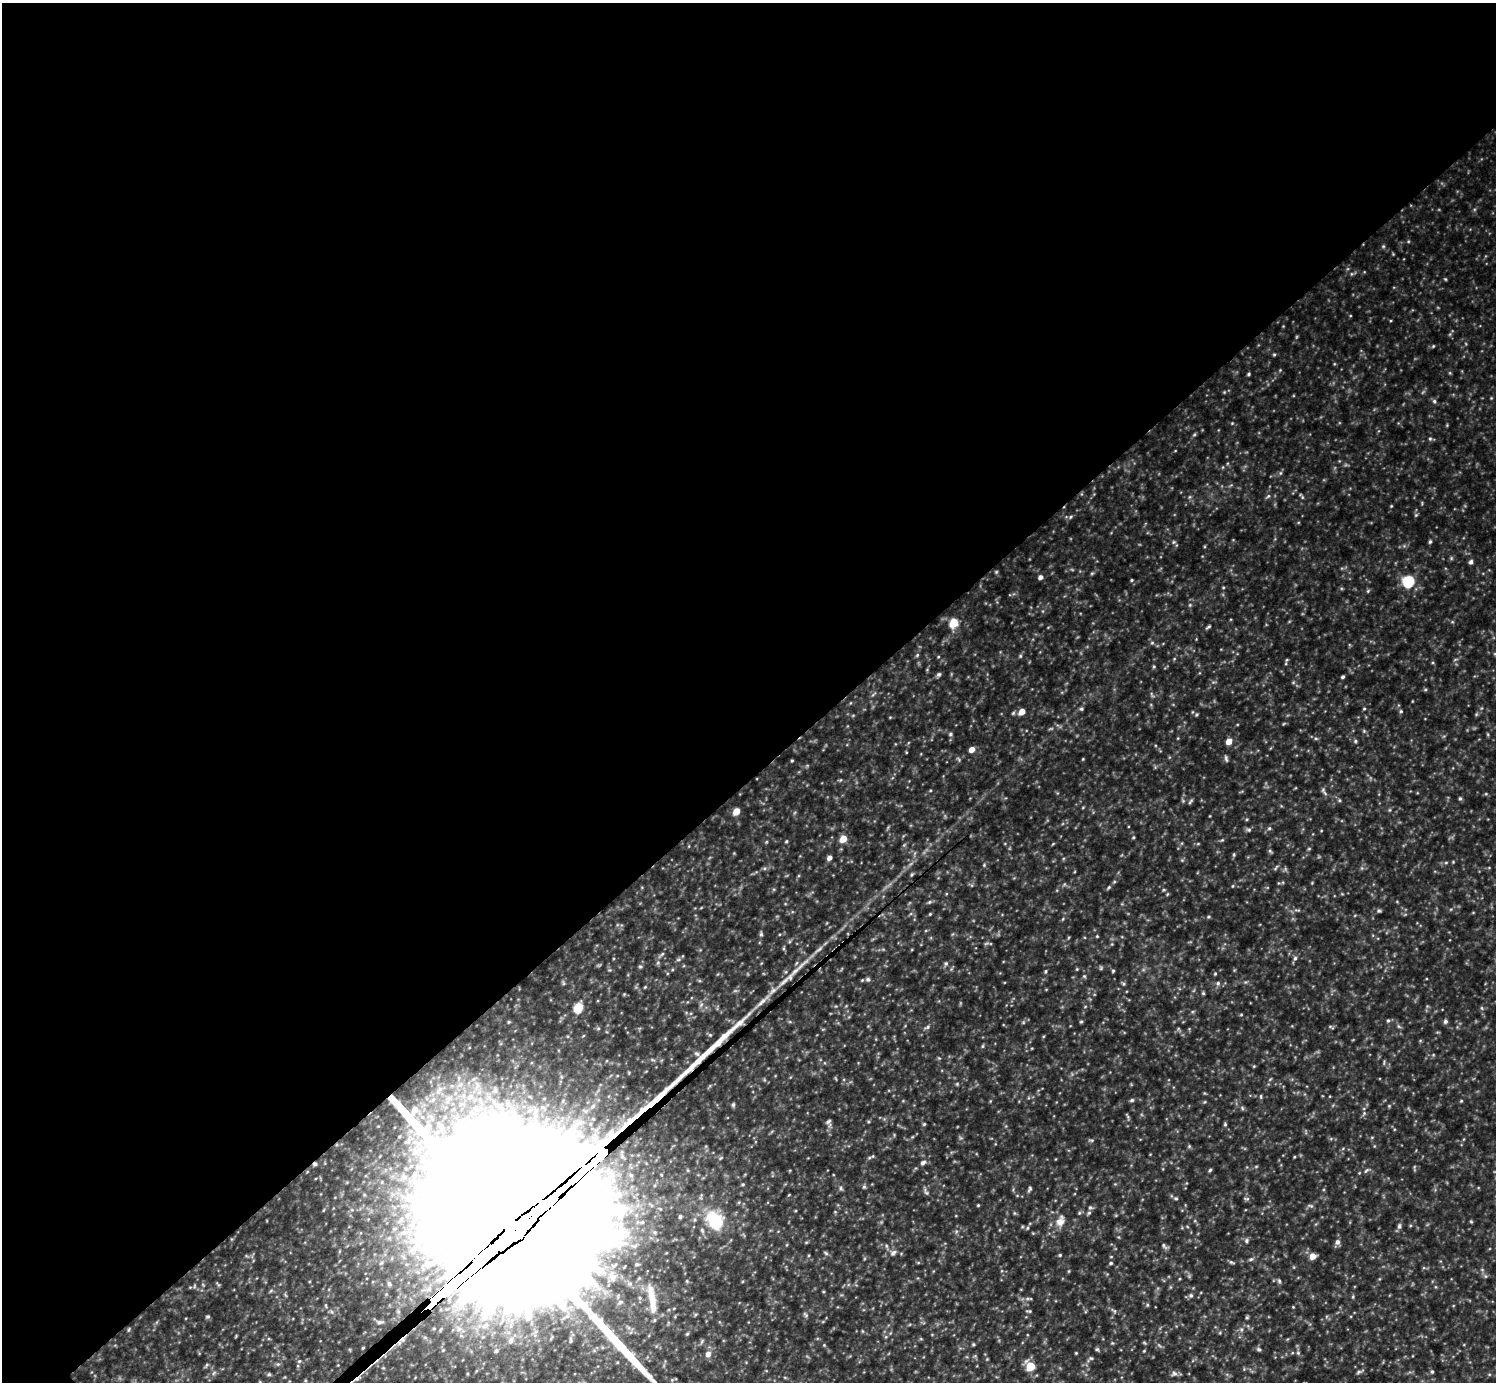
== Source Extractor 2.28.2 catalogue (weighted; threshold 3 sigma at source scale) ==
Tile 2 of 4 x 4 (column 2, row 1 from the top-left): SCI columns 1497-2990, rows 4441-5820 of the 5978 x 5977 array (HDU 1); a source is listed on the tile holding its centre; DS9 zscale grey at full resolution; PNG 1498 x 1384 px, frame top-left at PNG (2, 3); no overlay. Shown black and unused: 57% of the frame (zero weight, under 3 of 5 exposures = <1% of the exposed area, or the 3 px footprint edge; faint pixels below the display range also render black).
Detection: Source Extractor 2.28.2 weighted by HDU 2 'WHT'; one run over the whole footprint, this tile lists its part. Background 0.241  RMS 0.02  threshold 0.0883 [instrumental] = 3 sigma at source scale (4.5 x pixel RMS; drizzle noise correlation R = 1.50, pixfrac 1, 0.05/0.05 arcsec/px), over >= 5 px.
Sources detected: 196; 1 too faint to see at this stretch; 1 inside a brighter object's white glare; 1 long thin detection or spike segment (spike, bleed or trail) — not listed; the other 193 listed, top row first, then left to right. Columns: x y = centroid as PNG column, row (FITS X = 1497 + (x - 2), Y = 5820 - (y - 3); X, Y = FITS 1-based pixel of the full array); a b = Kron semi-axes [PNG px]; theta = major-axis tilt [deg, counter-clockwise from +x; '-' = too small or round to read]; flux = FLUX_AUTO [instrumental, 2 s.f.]
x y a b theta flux
1383 246 5 4 - 2.4
1445 279 4 3 - 2
1433 346 5 4 - 2.2
1274 355 5 4 - 2.3
1280 370 4 4 - 1.6
1249 374 5 4 - 2.6
1434 401 5 5 - 3.7
1232 423 4 4 - 1.7
1430 439 5 5 - 3.1
1280 473 6 4 70 2.9
1268 496 6 5 - 3.3
1302 497 6 4 -72 2.4
1391 506 4 3 - 1.7
1416 515 5 5 - 2.5
1070 517 5 3 - 2.3
1174 542 5 5 - 3.1
1430 542 6 4 63 3.1
1471 562 5 5 - 5
996 572 5 4 - 2.2
1092 573 6 3 18 2.4
1040 577 5 5 - 7.6
1132 580 4 4 - 2.1
1408 581 6 6 - 180
1368 591 5 4 - 2.4
954 623 6 5 - 61
1208 627 8 3 32 3
1152 643 6 4 0 2.7
917 655 6 4 46 2.6
1020 656 6 4 90 2.5
938 657 4 3 - 1.6
1286 660 5 3 - 1.9
1154 666 4 4 - 2.3
939 674 7 5 42 4
1342 677 4 3 - 3.4
1425 690 5 3 - 2.2
1081 709 5 4 - 3.1
1364 709 4 4 - 2
1401 711 5 4 - 2.6
1022 712 6 5 - 22
1476 714 5 4 - 2.2
950 734 5 4 - 3.4
1229 741 6 5 - 17
1355 741 5 4 - 2.8
972 749 5 5 - 16
1226 758 9 4 -77 4
1083 759 4 3 - 1.6
792 761 4 3 - 2.1
930 791 5 3 - 1.8
1325 793 11 4 -56 4.6
1486 794 5 4 - 2.1
1460 798 5 4 - 3
1339 800 5 4 - 2.6
1190 802 7 4 46 3.2
736 811 5 4 - 32
1269 828 5 4 - 3.1
1249 830 7 5 0 4.2
1133 837 5 4 - 2.2
843 839 6 5 - 27
1222 840 4 4 - 2.1
786 841 4 4 - 2.1
1309 849 5 3 - 2
1270 851 6 4 -45 2.9
1234 854 6 3 90 2.4
829 858 5 4 - 8.9
1446 862 6 3 20 2.5
1453 862 4 4 - 1.7
984 865 4 4 - 2
912 875 6 4 46 2.6
1233 886 5 3 - 1.7
1109 887 5 4 - 2.6
929 902 7 4 27 3.5
1379 911 5 5 - 3.5
930 914 4 3 - 1.9
1209 917 5 4 - 2.6
761 934 5 5 - 3.2
1097 936 4 4 - 1.8
1295 958 5 5 - 4
658 962 6 3 20 2.6
946 964 6 5 - 3.6
640 967 5 5 - 2.8
1077 969 5 4 - 1.9
1046 971 5 3 - 2.3
1113 971 5 4 - 2.4
1215 974 4 4 - 2.1
1084 976 5 4 - 2.3
868 979 6 6 - 4.8
563 983 6 4 -71 2.7
1218 983 7 5 -70 3.8
1124 984 6 4 -37 2.9
1203 993 5 4 - 2.4
763 1001 18 6 44 15
578 1007 6 5 - 94
1482 1008 6 3 -71 2.3
1241 1015 5 3 - 1.7
1388 1020 5 4 - 2.8
1445 1021 6 5 - 4.5
509 1022 4 4 - 2.2
1081 1022 5 4 - 2.4
1398 1026 6 4 -70 3
927 1027 9 5 25 4.3
1331 1027 8 3 -26 2.3
983 1046 6 4 71 2.2
1261 1096 6 3 90 2.4
470 1097 9 8 - 12
433 1100 7 6 - 6
1132 1100 5 4 - 3.6
1461 1101 4 3 - 1.9
461 1104 7 6 - 7.4
1389 1106 5 4 - 2.1
1242 1108 6 4 -71 2.6
453 1109 7 4 19 4.2
1364 1113 6 4 47 3
502 1122 14 7 -85 17
828 1122 11 7 -80 6.5
924 1124 5 4 - 2.3
1225 1124 6 4 -71 2.7
441 1128 16 7 90 22
1372 1137 5 3 - 1.9
1091 1140 6 4 -17 2.5
1189 1146 5 5 - 2.6
873 1156 6 4 71 2.7
1294 1157 4 3 - 1.7
923 1163 7 5 33 6.1
315 1164 5 4 - 3.8
1256 1166 5 3 - 2.1
1210 1170 5 4 - 2.7
1366 1170 9 3 40 3.4
864 1187 6 5 - 3.2
841 1188 6 4 -90 3.1
1030 1189 7 4 64 3.6
926 1192 12 4 -63 4.7
1176 1198 6 4 -20 3
1246 1199 8 3 -7 3
416 1200 11 11 - 24
978 1205 4 3 - 1.9
1310 1206 8 4 -9 3.5
1090 1207 5 5 - 3.4
1014 1213 6 3 -71 2.3
1089 1213 6 5 - 3.4
680 1216 6 5 - 4
1060 1221 16 10 65 19
1471 1222 5 3 - 2.1
716 1223 26 17 55 62
1399 1226 7 5 85 5.3
1028 1228 5 3 - 2.4
515 1230 186 46 41 370000
1246 1241 6 5 - 4.3
1337 1242 8 6 75 6.9
886 1246 6 4 -88 2.8
1164 1246 10 4 -50 4.6
826 1253 7 4 -45 3
893 1253 10 7 40 7.2
1060 1255 4 4 - 2.2
1313 1256 6 5 - 18
1251 1259 6 5 - 3.8
1231 1262 7 4 -30 3.3
1111 1263 5 4 - 3
637 1264 6 4 0 3.2
1069 1271 5 3 - 1.8
612 1276 19 11 -75 31
1279 1281 6 5 - 3.3
194 1286 6 4 -73 2.6
1191 1295 6 5 - 3.9
1353 1297 5 4 - 2.3
640 1298 6 4 -72 2.8
652 1299 40 8 -82 38
1147 1305 5 4 - 2.6
1293 1307 3 3 - 1.5
674 1308 5 3 - 1.5
1029 1311 6 4 -1 2.5
1115 1311 6 4 -90 2.6
806 1315 7 5 -36 3.3
208 1317 6 5 - 3
1247 1317 5 4 - 2.6
1241 1329 6 5 - 4.2
129 1330 6 3 71 2.2
570 1340 11 3 -87 4.2
511 1341 8 6 69 6.6
973 1344 5 4 - 2.5
824 1345 4 4 - 1.7
1097 1349 6 5 - 3
1259 1349 6 5 - 3.7
496 1351 5 5 - 3.3
1144 1351 4 4 - 1.6
1076 1353 4 3 - 1.7
1298 1353 5 5 - 3.2
708 1354 6 6 - 11
1091 1358 6 5 - 3.1
1030 1366 6 6 - 57
1359 1372 8 4 25 3.9
1432 1372 5 4 - 3.1
1174 1373 9 7 26 6.1
672 1380 5 5 - 2.6
Overlapping masked pixels (flux is a lower limit): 2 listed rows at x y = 315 1164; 515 1230
Isophote crosses this tile's border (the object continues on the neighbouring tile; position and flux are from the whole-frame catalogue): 1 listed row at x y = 515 1230
Unlisted compact peaks at least as high as the median listed source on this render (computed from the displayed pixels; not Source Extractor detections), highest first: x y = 1196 715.